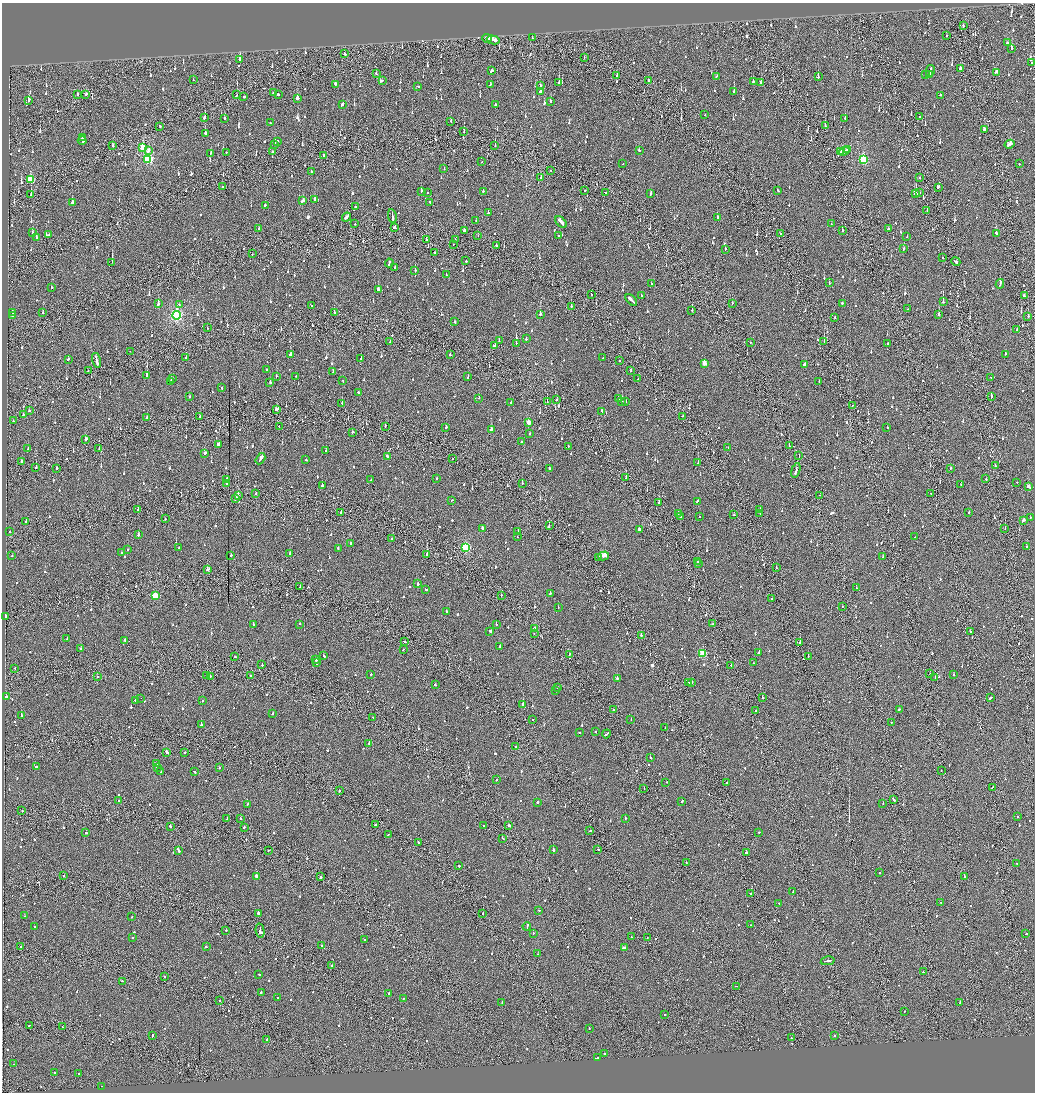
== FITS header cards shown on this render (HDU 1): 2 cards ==
NAXIS1  =                 2065
NAXIS2  =                 2180

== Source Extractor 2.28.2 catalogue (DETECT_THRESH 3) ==
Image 2065 x 2180 px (HDU 1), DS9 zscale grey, zoomed out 1/2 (1 PNG px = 2 x 2 image px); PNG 1037 x 1094 px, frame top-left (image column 1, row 2179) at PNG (2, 3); each listed source drawn as its Kron ellipse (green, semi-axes under 4 px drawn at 4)
Background -0.092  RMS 0.062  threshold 0.186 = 3 sigma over >= 5 px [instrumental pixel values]
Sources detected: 1485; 67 cannot appear on this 1/2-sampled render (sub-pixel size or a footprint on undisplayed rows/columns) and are neither listed nor drawn; of the other 1418, the 500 brightest by FLUX_AUTO listed and drawn (918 fainter detections omitted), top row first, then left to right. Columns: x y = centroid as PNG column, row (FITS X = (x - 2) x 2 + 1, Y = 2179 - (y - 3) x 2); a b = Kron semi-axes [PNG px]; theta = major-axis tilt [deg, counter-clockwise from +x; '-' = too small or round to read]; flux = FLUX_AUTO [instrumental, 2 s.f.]
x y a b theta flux
963 26 2 2 - 96
947 35 2 2 - 86
487 38 4 2 - 260
532 38 2 1 - 77
493 40 6 2 -13 260
1007 43 3 2 - 140
1011 48 2 2 - 180
345 54 2 2 - 180
584 57 2 1 - 63
240 60 2 2 - 1500
1032 62 2 2 - 130
961 68 3 2 - 96
491 71 3 2 - 160
930 71 6 2 77 270
996 72 3 1 - 55
376 73 2 2 - 74
926 74 2 2 - 65
929 74 2 2 - 110
617 76 3 1 - 85
716 76 2 2 - 68
818 77 2 2 - 280
193 80 2 2 - 63
649 80 2 1 - 58
382 81 2 2 - 73
753 82 3 2 - 100
559 83 2 2 - 320
761 83 2 2 - 55
335 84 3 2 - 210
490 85 3 2 - 56
418 86 2 2 - 79
540 86 2 2 - 55
734 91 2 2 - 540
273 92 2 2 - 89
540 92 3 2 - 280
78 94 2 1 - 90
86 94 3 2 - 93
278 94 2 2 - 450
236 95 2 1 - 350
940 95 2 2 - 57
244 97 2 2 - 240
297 98 3 2 - 200
29 100 3 2 - 230
550 102 2 2 - 77
342 104 4 2 - 220
495 105 2 2 - 76
705 115 2 2 - 55
919 117 2 2 - 64
204 118 2 2 - 240
224 118 2 2 - 170
845 118 2 2 - 140
451 122 2 2 - 79
270 123 2 2 - 58
160 126 2 2 - 67
825 126 2 1 - 140
984 130 3 2 - 97
464 132 3 2 - 220
205 133 2 2 - 170
83 138 2 2 - 54
82 141 4 2 - 260
277 141 3 2 - 76
275 144 2 2 - 99
1009 144 5 2 - 210
112 145 2 1 - 67
495 145 2 1 - 100
142 148 4 3 - 290
848 149 3 2 - 140
639 150 2 2 - 57
149 151 3 2 - 86
844 151 5 2 - 290
226 152 2 2 - 77
272 152 2 2 - 58
841 152 2 1 - 110
211 153 3 2 - 130
324 155 3 1 - 74
148 159 4 4 - 1300
863 160 4 3 - 870
482 162 2 1 - 170
623 164 2 1 - 85
1019 164 2 2 - 240
444 169 2 2 - 130
551 170 2 1 - 55
311 172 3 2 - 88
919 177 2 1 - 58
541 178 2 2 - 140
31 179 4 3 - 530
222 187 3 1 - 240
938 187 3 2 - 81
584 190 2 1 - 240
421 191 2 2 - 98
483 191 2 2 - 71
778 191 2 2 - 63
428 192 2 2 - 82
606 193 2 2 - 82
915 193 3 2 - 1800
919 193 4 2 - 120
651 194 3 2 - 65
31 195 2 1 - 120
314 200 2 2 - 100
303 201 3 2 - 91
430 202 2 2 - 66
72 203 3 2 - 99
265 205 2 2 - 120
355 207 2 2 - 82
927 211 2 1 - 160
488 212 2 2 - 55
392 216 7 2 -79 330
346 217 5 2 - 370
717 217 3 2 - 120
476 221 2 2 - 280
561 222 7 2 -46 230
355 224 2 2 - 56
831 224 2 2 - 66
258 228 2 2 - 59
394 228 3 2 - 170
888 229 2 2 - 56
842 230 2 2 - 150
464 231 3 2 - 120
32 233 2 2 - 56
996 233 4 2 - 110
781 234 2 2 - 69
49 235 2 2 - 85
558 235 2 2 - 63
478 236 2 1 - 130
36 237 3 2 - 210
907 237 2 2 - 69
426 240 2 1 - 110
455 240 2 2 - 61
453 244 2 1 - 65
496 246 2 2 - 80
725 249 2 2 - 73
904 249 2 2 - 110
434 252 2 2 - 69
252 254 2 1 - 61
942 258 2 1 - 100
466 261 2 2 - 62
112 262 2 2 - 250
956 262 5 2 - 260
389 263 4 2 - 120
395 267 3 2 - 240
415 271 2 2 - 99
446 275 2 2 - 65
829 283 2 2 - 86
652 284 3 2 - 220
1000 284 5 2 - 250
51 288 2 2 - 56
378 290 4 2 - 250
591 295 2 2 - 130
641 295 2 2 - 170
1024 296 3 2 - 170
631 300 7 2 -44 770
943 302 2 2 - 300
732 303 2 2 - 64
842 303 2 2 - 75
158 304 3 2 - 190
179 305 2 2 - 61
312 306 2 2 - 61
571 307 2 2 - 100
907 309 2 1 - 74
692 310 2 2 - 100
13 312 2 2 - 60
334 312 2 2 - 58
43 313 2 1 - 92
540 314 2 2 - 290
177 315 4 4 - 2100
939 315 2 2 - 310
13 316 2 2 - 110
1028 316 2 2 - 320
835 317 2 2 - 75
455 322 2 2 - 110
207 328 2 2 - 63
1017 330 2 2 - 65
526 339 2 2 - 62
390 341 3 1 - 150
499 341 3 2 - 97
824 341 2 1 - 150
750 342 2 2 - 140
516 343 2 1 - 110
888 344 2 2 - 65
495 346 2 2 - 150
130 351 2 1 - 67
1006 354 2 2 - 220
290 355 3 2 - 170
450 355 2 2 - 110
186 357 2 2 - 65
603 358 3 1 - 93
68 359 2 1 - 110
361 359 2 2 - 60
96 360 8 2 -76 380
620 361 2 1 - 170
704 363 3 3 - 120
805 365 3 2 - 100
267 370 2 2 - 86
88 371 2 1 - 68
631 371 2 2 - 140
333 372 3 2 - 96
147 375 3 2 - 290
276 376 2 2 - 71
296 376 2 2 - 66
468 377 3 2 - 59
991 377 2 1 - 100
173 379 2 2 - 68
638 379 2 1 - 58
171 381 2 2 - 55
343 381 2 2 - 77
819 381 2 2 - 89
270 382 2 2 - 74
221 388 2 2 - 79
359 392 3 2 - 82
189 397 2 2 - 67
991 397 3 2 - 59
479 398 2 2 - 56
618 399 2 2 - 120
557 400 2 2 - 66
622 401 2 2 - 54
626 401 2 2 - 59
547 402 2 2 - 62
342 403 2 2 - 240
511 403 2 2 - 63
853 405 2 2 - 56
277 410 3 2 - 180
29 411 2 2 - 95
602 411 2 2 - 93
23 415 2 2 - 77
683 416 2 2 - 56
147 417 2 2 - 180
200 417 2 2 - 55
13 421 2 2 - 67
529 422 3 3 - 130
385 426 3 1 - 74
279 427 2 2 - 66
446 428 2 2 - 150
887 428 2 2 - 100
491 429 3 2 - 150
352 432 2 2 - 85
530 434 2 1 - 240
86 439 3 2 - 120
521 442 2 2 - 95
219 444 3 2 - 130
568 446 2 2 - 79
789 446 2 1 - 100
728 447 2 2 - 55
28 449 2 2 - 120
99 449 2 1 - 59
326 451 2 2 - 100
205 453 3 2 - 79
387 456 3 2 - 83
799 456 3 1 - 99
260 459 6 2 59 220
452 459 2 1 - 76
306 460 2 2 - 99
21 462 2 2 - 150
698 463 2 2 - 67
995 466 2 2 - 55
36 468 2 1 - 380
549 468 2 2 - 79
950 468 2 2 - 74
57 469 3 2 - 110
796 470 7 2 73 210
436 478 2 2 - 63
626 478 2 2 - 91
227 479 2 2 - 71
986 479 2 2 - 300
371 480 2 2 - 65
1017 482 2 2 - 60
227 483 2 2 - 120
522 483 2 2 - 63
961 484 2 1 - 170
322 486 2 2 - 140
1028 487 4 2 - 170
931 493 2 1 - 60
256 494 2 1 - 61
238 495 2 1 - 66
820 495 2 1 - 62
236 499 3 2 - 460
451 500 2 1 - 120
697 501 3 2 - 85
659 503 3 2 - 200
760 509 2 2 - 54
138 510 2 1 - 160
969 512 3 2 - 70
341 513 2 2 - 100
760 513 2 2 - 370
678 514 2 1 - 120
734 514 2 2 - 76
699 516 2 1 - 62
681 517 3 2 - 180
1030 517 2 2 - 60
165 519 2 2 - 64
1023 520 3 2 - 220
26 522 2 2 - 65
549 526 3 1 - 99
1005 528 2 1 - 60
482 529 3 2 - 110
639 530 3 2 - 1100
10 531 2 1 - 67
518 531 3 2 - 84
138 535 2 2 - 89
517 537 2 2 - 75
915 537 2 2 - 55
391 539 2 2 - 96
350 543 2 2 - 94
1027 546 2 2 - 67
466 547 3 3 - 850
179 548 2 2 - 83
128 549 2 2 - 61
338 549 2 2 - 72
122 552 2 2 - 70
290 554 2 2 - 420
427 554 2 2 - 570
231 555 2 2 - 160
12 556 2 2 - 64
604 556 5 2 - 890
599 557 2 2 - 110
883 557 2 2 - 54
697 562 2 2 - 100
699 563 2 1 - 120
776 568 2 2 - 77
208 569 3 2 - 180
418 584 2 2 - 170
300 587 3 1 - 91
856 588 2 2 - 160
426 590 2 2 - 100
550 593 2 2 - 150
155 595 3 3 - 340
501 595 2 1 - 67
772 599 2 1 - 69
558 607 2 2 - 200
842 607 2 1 - 55
446 612 3 2 - 72
5 617 2 2 - 140
253 624 2 2 - 58
300 624 2 2 - 230
712 624 2 1 - 63
496 625 2 2 - 83
534 628 2 2 - 95
490 631 2 2 - 630
970 632 2 1 - 83
534 633 2 2 - 55
641 635 2 2 - 170
67 638 2 2 - 76
125 640 2 2 - 77
404 641 3 2 - 120
800 643 2 2 - 300
500 647 2 2 - 110
81 649 2 2 - 390
403 649 2 1 - 67
703 653 3 3 - 470
759 653 2 2 - 180
569 654 2 2 - 97
235 656 2 2 - 88
324 656 3 2 - 85
808 656 2 1 - 80
316 660 4 2 - 270
316 662 3 1 - 110
753 663 2 2 - 140
262 665 2 2 - 130
731 665 2 1 - 67
15 668 2 1 - 93
930 674 2 2 - 82
954 674 2 2 - 96
371 675 2 2 - 140
207 676 2 2 - 220
210 676 2 2 - 80
250 676 2 1 - 69
97 677 2 2 - 130
617 678 2 2 - 230
935 678 2 2 - 110
689 682 4 2 - 150
692 682 2 1 - 170
435 685 3 2 - 92
557 687 2 2 - 130
555 690 2 1 - 56
6 697 2 2 - 170
141 698 2 1 - 78
763 698 2 2 - 130
990 698 3 2 - 150
135 701 2 2 - 68
202 701 2 2 - 68
523 704 2 2 - 400
614 709 2 2 - 87
899 709 3 1 - 120
756 711 2 1 - 68
273 713 3 2 - 120
21 715 3 2 - 180
373 717 2 1 - 150
532 719 2 2 - 58
631 720 2 2 - 110
891 723 2 2 - 93
201 725 2 2 - 200
665 728 2 2 - 69
595 731 2 2 - 510
579 732 2 2 - 160
606 734 5 2 - 170
369 743 2 2 - 150
515 747 2 2 - 56
167 752 2 2 - 200
184 753 2 1 - 57
650 757 2 2 - 86
156 764 2 2 - 97
36 766 3 2 - 180
157 767 3 2 - 110
220 768 2 2 - 190
941 771 2 2 - 58
161 772 2 2 - 140
194 772 3 2 - 74
497 779 2 2 - 200
666 782 2 2 - 65
727 783 2 2 - 100
992 787 2 1 - 66
644 788 2 1 - 110
339 790 2 2 - 57
893 799 4 2 - 120
118 801 2 2 - 77
682 801 2 2 - 77
538 802 2 2 - 120
247 804 2 2 - 91
883 804 2 1 - 260
22 811 2 2 - 79
1017 816 2 2 - 190
625 818 2 2 - 63
227 819 2 2 - 56
241 819 2 1 - 130
375 825 2 2 - 91
484 825 2 2 - 56
508 825 2 2 - 100
170 826 2 2 - 84
244 827 2 2 - 84
590 831 2 2 - 65
759 832 2 2 - 87
86 833 2 2 - 130
388 835 2 2 - 77
503 838 2 2 - 74
418 842 2 2 - 63
598 849 2 2 - 67
178 850 4 2 - 230
268 850 2 2 - 100
553 850 2 2 - 960
746 852 2 2 - 160
686 863 2 1 - 180
1017 863 2 1 - 110
459 866 2 2 - 67
880 873 2 2 - 280
63 876 2 2 - 73
256 876 2 2 - 270
964 876 2 1 - 340
321 877 2 2 - 280
793 891 2 2 - 81
751 894 2 1 - 85
941 902 2 2 - 83
779 903 2 2 - 130
539 910 3 2 - 120
258 913 2 2 - 560
483 913 2 2 - 110
24 916 2 2 - 180
131 917 2 2 - 64
751 925 2 2 - 80
527 926 4 2 - 230
35 927 2 2 - 86
226 930 2 2 - 68
260 931 7 2 -78 350
533 933 2 2 - 62
1026 934 3 2 - 76
631 937 2 2 - 81
132 938 2 1 - 70
647 938 2 2 - 74
364 940 2 2 - 56
322 946 3 2 - 110
21 947 2 2 - 68
206 947 2 2 - 63
624 947 4 2 - 160
538 954 2 2 - 120
828 961 7 2 12 250
332 965 2 2 - 58
923 972 2 2 - 150
259 974 2 2 - 76
165 977 2 2 - 150
122 981 2 2 - 90
736 986 3 1 - 75
261 992 2 2 - 110
388 993 2 2 - 160
278 998 2 2 - 57
403 998 2 2 - 69
220 1000 2 2 - 63
502 1002 3 2 - 77
960 1003 3 2 - 300
904 1011 2 2 - 60
664 1015 2 2 - 100
29 1025 2 1 - 67
62 1027 2 1 - 62
589 1028 2 2 - 57
152 1035 3 2 - 110
834 1035 2 2 - 170
791 1038 2 2 - 57
267 1039 2 2 - 420
604 1053 2 2 - 230
598 1058 2 2 - 110
13 1064 2 2 - 56
54 1072 2 2 - 94
79 1074 2 2 - 63
101 1086 2 1 - 83
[918 fainter detections neither listed nor drawn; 67 sub-pixel or undisplayed-footprint detections neither listed nor drawn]